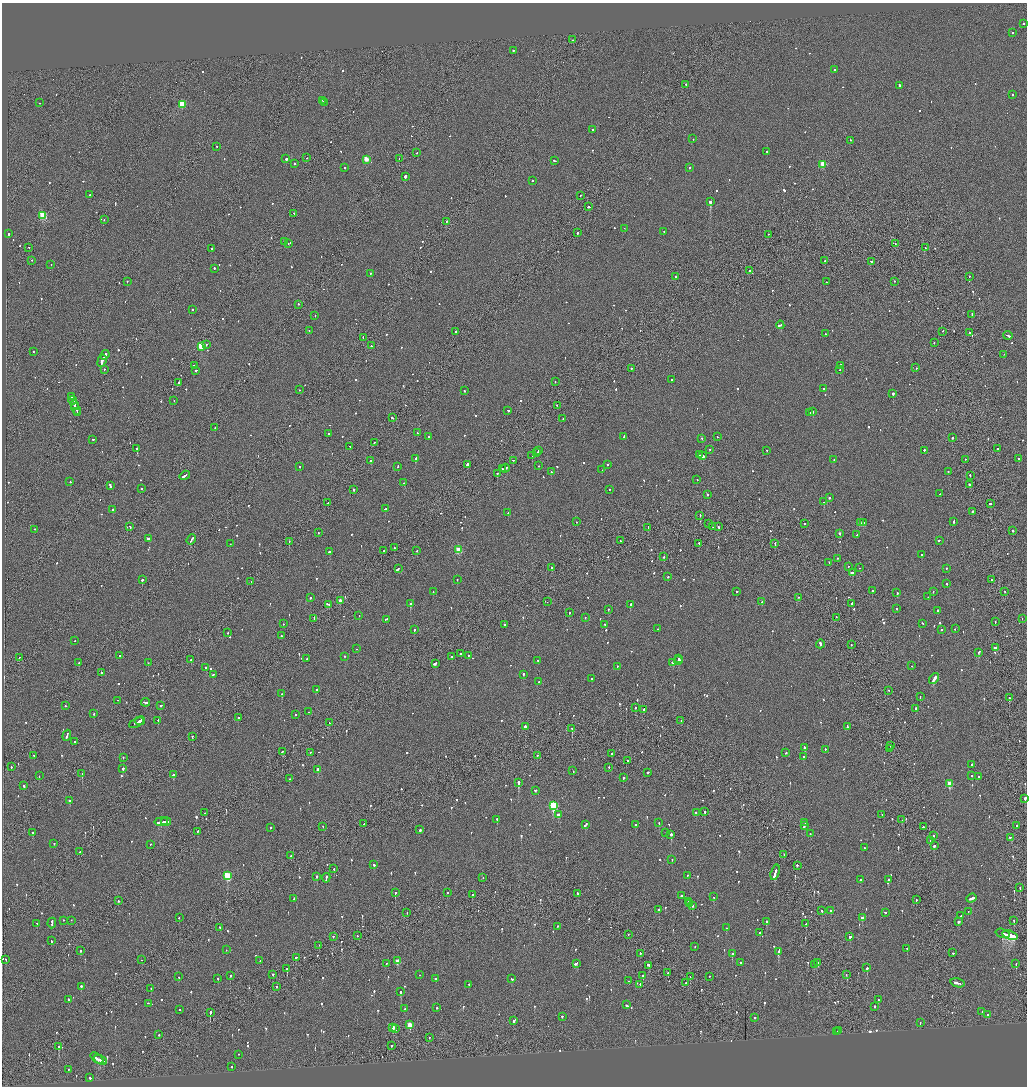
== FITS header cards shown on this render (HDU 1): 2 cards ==
NAXIS1  =                 2050
NAXIS2  =                 2168

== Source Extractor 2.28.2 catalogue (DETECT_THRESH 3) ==
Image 2050 x 2168 px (HDU 1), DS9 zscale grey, zoomed out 1/2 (1 PNG px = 2 x 2 image px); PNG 1029 x 1088 px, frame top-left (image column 2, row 2168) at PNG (2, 3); each listed source drawn as its Kron ellipse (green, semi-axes under 4 px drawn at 4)
Background -0.128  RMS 0.11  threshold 0.318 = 3 sigma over >= 5 px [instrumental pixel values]
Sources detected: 1063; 52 cannot appear on this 1/2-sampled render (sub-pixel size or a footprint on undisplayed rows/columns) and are neither listed nor drawn; of the other 1011, the 500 brightest by FLUX_AUTO listed and drawn (511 fainter detections omitted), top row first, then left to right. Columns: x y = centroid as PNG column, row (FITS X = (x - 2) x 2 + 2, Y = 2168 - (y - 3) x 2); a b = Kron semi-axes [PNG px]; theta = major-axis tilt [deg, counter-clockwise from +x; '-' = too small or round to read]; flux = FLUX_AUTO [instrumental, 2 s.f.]
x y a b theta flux
1024 24 2 2 - 74
1012 33 2 2 - 180
573 40 2 1 - 73
513 51 2 2 - 360
835 70 2 2 - 110
686 85 2 1 - 250
899 86 3 2 - 180
1013 95 2 2 - 120
323 101 2 2 - 140
40 103 2 2 - 86
324 103 2 1 - 150
182 105 3 3 - 840
592 130 2 2 - 110
693 139 2 2 - 74
850 141 2 2 - 130
216 147 2 2 - 150
767 152 2 2 - 99
417 153 2 1 - 84
306 158 2 2 - 120
286 159 2 2 - 2200
399 159 2 1 - 75
366 160 3 3 - 420
555 161 3 2 - 110
294 164 2 2 - 76
823 165 3 3 - 610
345 168 2 2 - 360
689 168 2 2 - 100
405 177 2 2 - 3200
532 181 2 2 - 170
89 195 2 2 - 85
580 196 2 1 - 140
710 202 3 2 - 2700
588 207 2 2 - 450
294 214 2 1 - 220
43 216 3 3 - 910
104 220 2 1 - 87
446 222 3 1 - 170
624 229 2 1 - 79
664 232 2 2 - 110
577 233 2 2 - 470
9 234 2 2 - 400
768 235 2 1 - 140
284 242 2 2 - 74
288 244 2 2 - 84
895 244 2 1 - 210
29 248 2 2 - 80
925 248 2 1 - 84
211 249 2 2 - 350
32 261 2 2 - 85
825 261 2 2 - 150
871 262 2 2 - 96
51 265 2 1 - 93
214 269 2 2 - 180
749 271 2 2 - 460
370 274 2 2 - 120
676 277 2 1 - 93
969 277 2 2 - 130
127 282 2 2 - 86
826 282 2 2 - 240
894 282 2 1 - 110
298 305 2 2 - 150
192 310 2 2 - 110
972 315 3 2 - 200
315 316 2 2 - 140
780 325 4 2 - 260
309 331 2 2 - 75
456 332 2 2 - 2600
943 332 2 1 - 120
970 333 2 1 - 100
826 334 2 2 - 77
1008 336 5 2 - 250
363 338 2 1 - 77
934 343 2 2 - 85
206 345 2 2 - 91
371 346 2 1 - 270
201 347 3 3 - 910
33 352 2 2 - 75
105 355 5 2 - 490
1004 355 2 2 - 130
102 361 6 2 70 560
194 366 2 2 - 81
840 366 2 2 - 200
916 368 2 2 - 150
631 369 2 2 - 120
104 370 2 2 - 120
840 370 2 2 - 73
196 371 2 1 - 210
672 380 2 2 - 84
555 382 2 1 - 170
179 383 2 2 - 140
824 389 2 2 - 72
299 390 2 2 - 74
464 391 2 2 - 91
893 394 2 2 - 720
71 397 3 2 - 260
73 401 4 2 - 360
174 401 2 2 - 88
74 405 3 2 - 450
557 406 2 2 - 130
76 410 6 2 -67 400
508 411 3 2 - 110
812 412 3 2 - 750
77 413 2 1 - 190
810 413 2 2 - 100
392 418 3 2 - 200
563 419 2 1 - 91
215 428 2 2 - 72
417 433 2 2 - 110
328 434 2 2 - 220
429 437 2 2 - 690
624 437 3 2 - 120
717 437 2 2 - 71
952 438 2 2 - 220
702 439 2 2 - 83
93 440 2 2 - 150
374 443 2 2 - 190
350 447 2 2 - 70
137 449 2 2 - 640
998 449 2 2 - 240
710 450 2 2 - 98
539 451 3 2 - 380
767 451 2 2 - 88
924 451 2 2 - 260
537 453 2 1 - 99
700 455 3 2 - 200
532 456 2 2 - 310
702 456 3 2 - 210
416 459 2 2 - 970
1019 459 2 2 - 100
834 460 2 2 - 110
965 460 2 2 - 120
371 461 2 2 - 580
513 461 2 1 - 120
467 465 2 2 - 500
607 465 2 2 - 280
539 466 2 2 - 72
299 467 2 2 - 100
398 467 2 2 - 110
502 469 2 2 - 140
505 469 5 2 - 380
602 470 2 1 - 73
551 472 2 2 - 130
948 472 2 2 - 110
497 473 2 2 - 140
185 476 5 2 - 370
970 476 2 2 - 140
697 480 2 2 - 140
70 482 2 2 - 200
404 483 2 2 - 1500
969 485 2 2 - 150
110 486 4 2 - 300
142 489 2 2 - 90
354 490 2 2 - 190
610 490 2 2 - 120
940 494 2 2 - 100
708 495 2 2 - 530
829 498 2 2 - 160
824 502 2 2 - 140
328 503 2 2 - 110
990 504 3 2 - 150
385 509 2 2 - 690
113 510 2 2 - 220
973 512 2 2 - 83
508 513 2 2 - 80
700 516 2 2 - 75
577 522 2 1 - 110
954 522 3 2 - 120
860 523 4 2 - 280
864 523 3 2 - 160
709 524 2 1 - 78
804 524 2 1 - 120
130 527 3 2 - 130
713 527 2 1 - 85
719 527 2 2 - 150
648 528 4 2 - 850
35 530 2 2 - 120
1013 531 2 1 - 360
318 533 2 1 - 120
840 534 2 2 - 180
856 535 2 2 - 150
148 539 2 2 - 120
191 540 5 2 - 280
620 541 2 2 - 240
939 541 2 2 - 360
289 542 2 1 - 150
230 544 2 2 - 130
699 544 2 2 - 170
775 544 2 1 - 210
394 548 2 1 - 100
459 550 3 3 - 570
384 551 2 2 - 110
417 551 2 2 - 74
330 552 3 2 - 240
922 555 2 2 - 71
663 557 2 2 - 240
838 559 2 2 - 91
829 563 2 1 - 120
848 567 2 2 - 70
551 568 2 2 - 140
859 568 2 1 - 110
398 569 4 2 - 790
946 569 2 2 - 160
852 573 4 2 - 190
667 577 2 2 - 110
142 580 2 2 - 460
457 580 2 2 - 75
991 580 2 1 - 190
251 582 2 1 - 120
947 584 2 2 - 110
872 591 2 2 - 130
433 592 2 2 - 170
737 592 2 2 - 120
933 592 2 2 - 300
1005 592 2 1 - 97
897 593 2 2 - 170
928 597 2 1 - 83
311 598 2 2 - 370
798 598 2 2 - 150
340 601 2 2 - 200
547 602 2 1 - 170
762 602 2 2 - 86
410 604 2 2 - 500
852 604 2 2 - 130
329 605 2 2 - 160
630 605 3 2 - 260
897 609 2 2 - 180
608 610 2 2 - 75
937 611 2 2 - 350
569 613 2 2 - 91
359 616 2 1 - 78
585 618 2 2 - 140
836 618 2 1 - 74
314 619 4 2 - 400
1022 619 2 1 - 73
386 620 3 2 - 200
995 622 2 1 - 98
283 624 2 2 - 77
922 624 2 2 - 120
505 625 2 2 - 430
605 625 2 2 - 130
657 629 2 1 - 76
955 629 2 2 - 80
414 630 2 2 - 500
941 630 2 1 - 110
228 633 2 1 - 130
281 636 2 1 - 190
75 641 2 1 - 82
820 644 4 2 - 400
851 645 2 2 - 97
995 648 3 2 - 240
356 649 2 1 - 70
979 653 3 2 - 220
461 654 2 2 - 150
120 656 2 2 - 95
468 656 2 2 - 88
345 657 2 2 - 120
452 657 2 2 - 69
19 658 2 1 - 75
307 659 2 2 - 98
678 659 2 1 - 240
191 660 2 2 - 190
538 661 2 2 - 110
678 661 4 2 - 290
79 663 2 2 - 150
148 663 2 2 - 75
673 663 3 2 - 320
435 664 4 2 - 210
912 666 2 2 - 87
617 667 2 2 - 86
206 668 3 2 - 220
101 673 2 2 - 160
213 675 2 2 - 92
523 675 2 2 - 350
591 679 2 2 - 87
934 679 6 2 54 1700
539 682 2 2 - 110
317 690 2 2 - 110
889 691 2 1 - 110
282 694 2 2 - 220
920 697 2 2 - 77
1009 698 2 2 - 170
118 701 2 2 - 160
146 703 4 2 - 640
65 706 2 2 - 110
161 706 3 2 - 160
635 708 2 2 - 180
916 709 2 1 - 360
644 710 2 2 - 230
309 712 2 2 - 82
94 714 2 2 - 96
295 715 2 2 - 79
238 718 2 2 - 310
140 721 5 1 - 1700
158 721 2 2 - 110
681 721 2 1 - 75
137 723 8 2 27 2000
329 723 3 2 - 180
525 727 2 2 - 700
847 727 3 2 - 120
572 729 3 2 - 140
67 736 6 2 71 350
192 737 2 2 - 130
75 742 2 2 - 89
891 746 2 1 - 270
804 748 4 2 - 420
889 749 2 1 - 200
825 750 2 2 - 76
282 752 2 2 - 240
310 753 2 2 - 76
786 753 2 2 - 100
612 754 3 2 - 150
34 756 2 2 - 78
537 756 2 2 - 150
804 757 2 2 - 94
123 758 2 2 - 96
628 761 2 2 - 100
972 765 2 2 - 450
11 767 2 2 - 110
609 768 2 2 - 100
123 769 2 2 - 320
318 770 3 2 - 190
573 771 2 2 - 130
648 773 2 2 - 660
82 774 2 1 - 340
173 775 2 2 - 420
39 776 2 2 - 78
972 776 2 2 - 97
979 777 2 2 - 84
623 778 2 2 - 210
289 779 2 2 - 120
518 783 2 2 - 1400
950 784 3 3 - 540
24 786 3 2 - 140
535 791 2 2 - 110
1025 799 3 2 - 190
70 801 2 2 - 230
553 806 4 3 - 1700
705 812 2 2 - 230
205 813 2 1 - 110
696 813 2 2 - 120
558 815 2 2 - 310
882 815 2 1 - 100
497 820 2 2 - 380
902 820 2 1 - 82
161 822 7 2 8 510
166 822 5 2 - 340
659 823 2 2 - 140
804 823 3 2 - 160
364 824 2 1 - 270
586 825 4 2 - 240
635 825 2 2 - 120
804 826 4 2 - 220
1016 826 2 2 - 160
323 827 2 2 - 110
924 827 3 2 - 270
270 828 2 1 - 180
420 830 3 2 - 150
197 832 3 1 - 140
33 833 2 2 - 200
666 833 2 2 - 95
810 834 2 2 - 74
671 835 2 2 - 590
934 836 2 2 - 140
1010 838 4 2 - 160
930 841 2 1 - 71
54 844 2 2 - 97
150 845 2 2 - 360
934 846 3 2 - 130
864 848 2 2 - 72
80 852 2 1 - 85
784 855 2 1 - 120
291 856 2 2 - 100
672 860 2 2 - 80
374 865 2 2 - 160
797 866 2 2 - 140
334 869 2 1 - 190
775 873 8 2 74 790
227 876 3 3 - 1200
687 876 2 2 - 82
317 877 2 2 - 180
326 878 5 2 - 340
483 878 2 2 - 78
860 880 2 2 - 93
888 880 2 2 - 230
1020 888 2 1 - 130
395 893 2 2 - 340
447 893 2 2 - 180
578 894 3 2 - 200
472 895 2 2 - 340
681 896 2 2 - 1000
714 897 2 2 - 330
294 899 3 2 - 180
971 899 5 2 - 590
916 900 2 2 - 240
119 901 2 1 - 94
689 902 2 2 - 85
690 904 2 2 - 150
692 906 2 2 - 210
658 910 2 2 - 170
822 911 3 2 - 130
831 911 2 2 - 210
968 912 2 1 - 71
407 913 2 2 - 72
885 913 2 2 - 100
960 916 2 2 - 100
179 918 2 2 - 170
862 918 3 3 - 94
63 921 2 2 - 81
71 921 2 1 - 81
1014 921 2 2 - 130
766 922 2 2 - 630
958 922 2 2 - 340
52 923 5 2 - 340
37 924 2 2 - 94
806 924 2 1 - 130
557 927 2 1 - 100
220 928 2 2 - 91
726 928 2 2 - 140
760 933 2 2 - 170
1003 934 7 2 -16 3000
628 935 2 1 - 100
357 936 2 2 - 83
1010 936 8 2 -17 3900
333 937 2 2 - 120
850 937 2 2 - 670
51 941 2 2 - 95
319 946 2 1 - 120
695 947 2 1 - 120
907 949 2 2 - 180
226 950 2 2 - 86
81 951 2 2 - 240
778 952 3 2 - 200
953 953 2 2 - 170
640 954 3 2 - 87
732 954 2 2 - 230
296 958 2 2 - 100
6 960 2 2 - 130
142 960 2 1 - 100
260 961 2 2 - 130
397 961 3 3 - 310
741 963 3 2 - 76
818 963 2 2 - 180
386 964 2 1 - 83
576 964 4 2 - 210
1016 964 2 1 - 220
814 965 2 1 - 340
649 966 4 2 - 310
867 968 2 2 - 670
287 969 2 2 - 420
668 973 2 1 - 130
273 975 2 2 - 120
419 975 2 2 - 77
846 975 2 1 - 72
230 976 2 2 - 86
643 976 2 2 - 120
179 977 2 2 - 130
690 977 2 1 - 84
709 977 2 2 - 75
218 979 2 2 - 140
435 979 2 2 - 300
512 979 2 2 - 110
629 981 2 2 - 120
686 983 2 1 - 72
957 983 7 2 -14 450
469 985 2 2 - 94
640 985 2 2 - 100
81 987 2 2 - 270
276 987 2 2 - 110
151 989 2 2 - 87
401 992 2 2 - 530
68 1000 2 2 - 74
878 1000 2 2 - 78
148 1004 2 1 - 180
627 1005 3 2 - 70
875 1007 2 2 - 220
437 1008 2 2 - 230
405 1009 2 2 - 110
179 1010 2 2 - 130
982 1012 2 2 - 75
210 1013 2 2 - 1900
988 1015 3 2 - 73
562 1017 2 2 - 110
754 1018 2 2 - 170
514 1021 3 2 - 280
920 1023 2 2 - 81
409 1025 3 3 - 390
393 1028 3 2 - 290
396 1029 3 2 - 120
839 1031 2 2 - 350
837 1032 2 1 - 240
159 1035 2 2 - 120
429 1038 2 2 - 140
392 1046 2 1 - 200
59 1047 3 2 - 960
238 1055 2 2 - 70
97 1059 7 2 -39 550
101 1060 7 2 -24 640
232 1067 2 2 - 82
68 1070 2 2 - 72
90 1078 2 2 - 270
At the frame edge (FLAGS 8, measured only in part): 1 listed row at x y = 1025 799
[511 fainter detections neither listed nor drawn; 52 sub-pixel or undisplayed-footprint detections neither listed nor drawn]